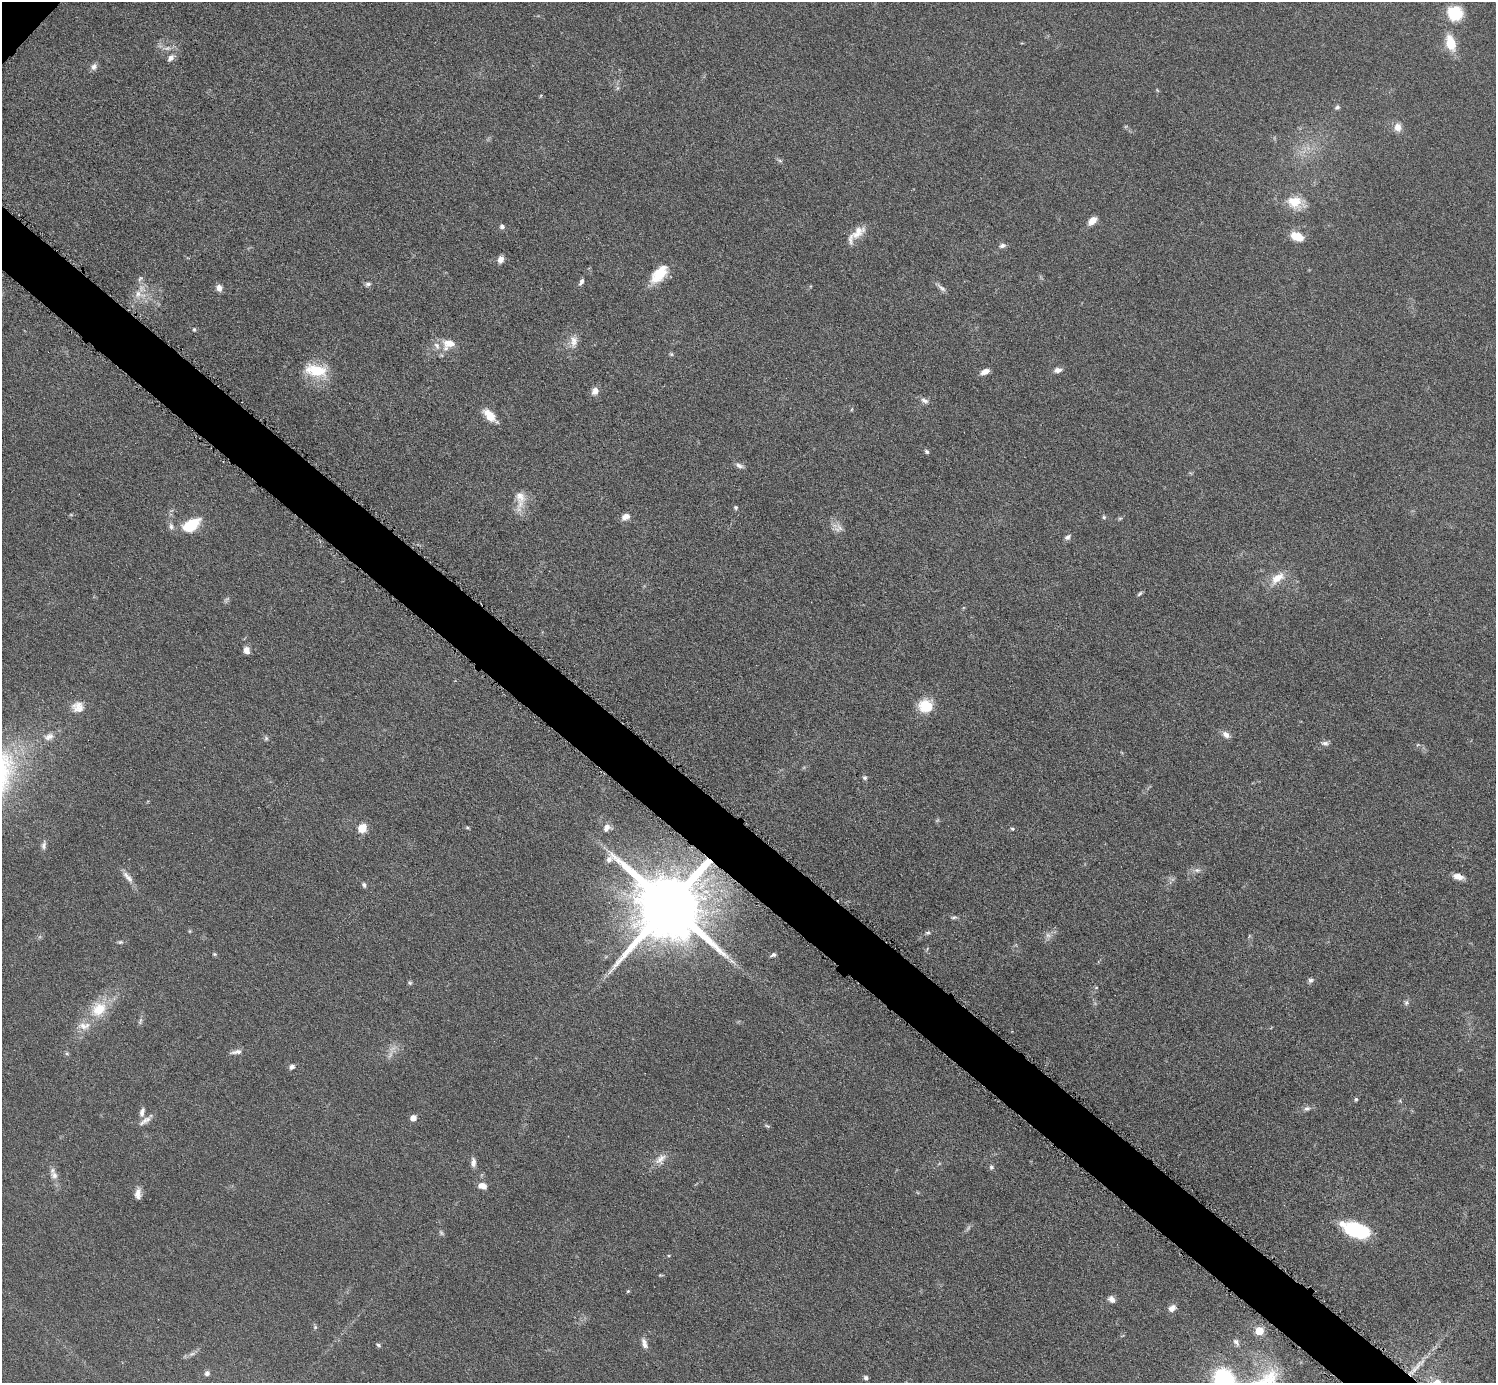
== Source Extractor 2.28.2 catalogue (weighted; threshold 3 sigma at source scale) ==
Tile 6 of 4 x 4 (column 2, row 2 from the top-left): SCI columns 1497-2990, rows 3064-4444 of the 5982 x 5984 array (HDU 1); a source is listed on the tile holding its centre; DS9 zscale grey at full resolution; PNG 1498 x 1385 px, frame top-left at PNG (2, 2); no overlay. Shown black and unused: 4% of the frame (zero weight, under 6 of 12 exposures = <1% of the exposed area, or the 3 px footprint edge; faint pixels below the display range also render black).
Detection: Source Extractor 2.28.2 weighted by HDU 2 'WHT'; one run over the whole footprint, this tile lists its part. Background 0.0392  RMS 0.0038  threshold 0.0157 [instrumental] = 3 sigma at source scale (4.09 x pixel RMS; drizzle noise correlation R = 1.36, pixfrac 0.8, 0.05/0.05 arcsec/px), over >= 5 px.
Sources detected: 115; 4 too faint to see at this stretch — not listed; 3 inside a brighter listed object's ellipse — not listed separately; the other 108 listed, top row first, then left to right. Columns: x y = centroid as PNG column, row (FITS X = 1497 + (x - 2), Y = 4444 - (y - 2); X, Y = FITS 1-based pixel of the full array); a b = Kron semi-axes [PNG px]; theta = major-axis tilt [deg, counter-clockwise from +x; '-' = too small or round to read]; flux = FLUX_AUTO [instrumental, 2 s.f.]
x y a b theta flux
1455 13 19 17 -26 10
1451 43 15 8 -74 9.5
171 58 9 6 46 1.7
94 67 9 7 60 1.5
1337 107 7 5 4 0.77
1398 127 10 8 -81 2.9
780 161 6 4 -19 0.62
1295 202 21 15 -12 7.7
1092 221 9 6 44 3.7
502 226 5 5 - 1.3
857 232 24 11 39 5.1
1297 236 16 9 -22 5.6
1002 245 9 6 19 1.1
501 259 8 6 75 2.1
659 274 25 12 50 9.2
140 278 9 4 62 0.83
581 282 10 5 60 1.2
368 284 7 5 13 0.9
219 288 7 6 - 2.3
941 288 16 5 -43 1.4
139 294 20 10 -16 4.3
194 329 5 4 - 0.48
574 341 17 10 84 3.3
449 343 17 11 -2 4.9
671 354 5 5 - 0.51
316 370 30 15 -11 11
1058 370 11 6 4 1.7
985 371 9 5 22 2.5
595 391 10 8 56 2.2
924 400 12 6 -25 1.5
852 409 6 3 70 0.36
490 416 13 7 -46 8
927 452 6 5 - 0.75
739 465 11 6 -27 1.3
520 500 31 12 88 5.5
736 507 5 5 - 0.55
626 517 11 7 22 2.4
1104 517 5 5 - 0.57
1120 518 6 4 19 0.5
191 525 19 11 32 12
171 526 9 6 -83 1.2
838 528 13 10 14 2.2
1068 537 9 6 36 1.1
1277 578 22 11 38 5.7
1140 594 7 4 45 0.64
246 650 7 6 - 2.3
926 706 13 12 - 11
79 709 22 11 -3 3.3
1226 735 9 7 -38 2.1
49 737 15 9 21 2.7
266 738 6 6 - 0.64
1325 743 11 5 3 1.1
865 778 6 5 - 0.76
467 827 6 4 -19 0.46
362 828 6 5 - 11
606 828 10 8 58 1.9
1012 829 6 4 -22 0.5
44 845 11 6 83 1.3
1197 870 9 6 0 1.3
1458 876 12 6 -14 3
129 878 16 7 -42 2.3
364 885 7 5 -72 0.82
669 905 18 18 - 4800
954 917 8 5 10 0.76
190 931 6 4 90 0.4
928 933 7 5 2 0.69
1048 935 8 6 -44 1.2
120 942 7 5 1 0.64
214 954 5 4 - 0.47
773 955 8 5 20 0.86
732 961 10 4 -27 1.2
1311 980 7 6 - 0.92
410 983 6 4 -16 0.58
1096 988 5 3 - 0.35
1406 1003 8 6 74 0.89
99 1009 23 18 47 11
140 1021 11 4 74 0.9
236 1052 16 5 7 1.6
67 1053 6 4 -1 0.51
292 1067 7 6 - 1.2
1356 1099 6 4 -89 0.54
1307 1108 9 6 10 1.2
142 1112 12 6 75 1.7
413 1118 5 4 - 3.3
145 1121 20 7 33 2.2
767 1126 8 4 -24 0.59
660 1159 18 9 45 3.2
473 1162 12 6 -90 1.7
991 1167 7 6 - 0.77
54 1175 13 9 -75 2.4
482 1186 10 7 -13 2.6
138 1194 13 7 86 2.2
1356 1230 25 12 -18 31
660 1275 6 4 0 0.38
628 1291 4 4 - 0.46
1112 1299 8 6 -48 1.9
1172 1308 10 7 39 2.1
315 1327 6 5 - 0.57
1259 1331 5 5 - 11
1236 1342 10 6 -52 1.4
644 1343 15 7 -72 2
378 1345 7 4 -30 0.64
192 1354 9 5 19 1.1
1417 1366 30 6 46 5.2
207 1373 6 6 - 1.1
866 1378 5 5 - 0.95
1224 1382 20 16 -67 51
1437 1382 7 7 - 3.7
Overlapping masked pixels (flux is a lower limit): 1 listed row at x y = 669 905
Isophote crosses this tile's border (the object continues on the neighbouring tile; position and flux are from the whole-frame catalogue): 2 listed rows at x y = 1224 1382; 1437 1382